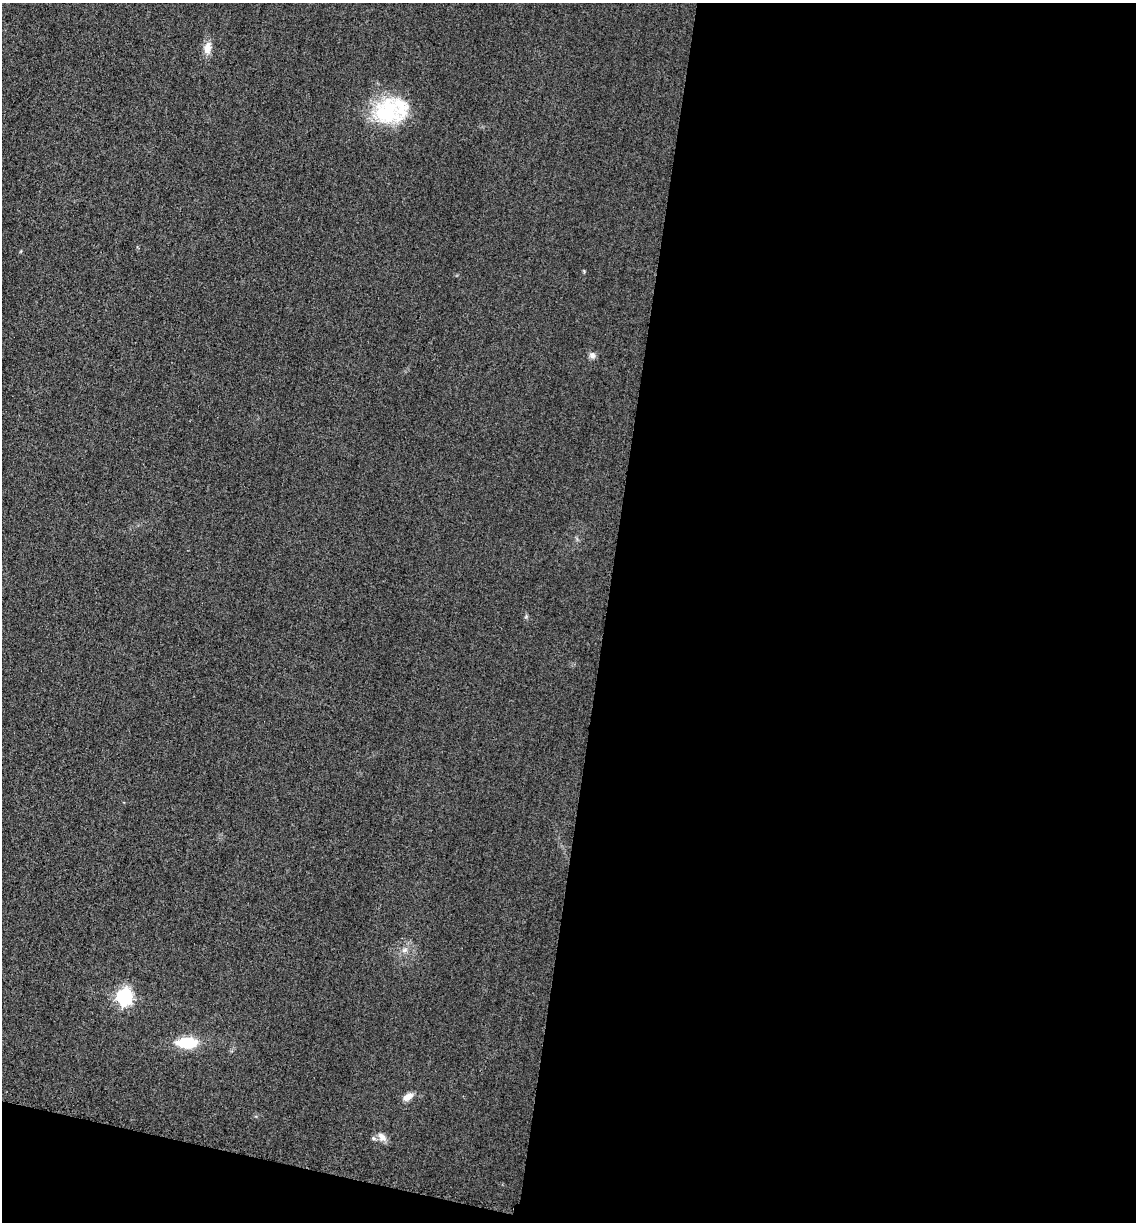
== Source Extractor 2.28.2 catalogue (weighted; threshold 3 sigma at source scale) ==
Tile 16 of 4 x 4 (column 4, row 4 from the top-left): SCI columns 3663-4796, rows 20-1239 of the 4939 x 4919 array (HDU 1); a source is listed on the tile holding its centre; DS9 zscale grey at full resolution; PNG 1138 x 1224 px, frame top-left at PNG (2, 3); no overlay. Shown black and unused: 49% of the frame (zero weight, under 3 of 4 exposures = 3% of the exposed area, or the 3 px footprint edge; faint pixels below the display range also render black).
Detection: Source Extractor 2.28.2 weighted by HDU 2 'WHT'; one run over the whole footprint, this tile lists its part. Background 0.0863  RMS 0.018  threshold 0.0816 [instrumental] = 3 sigma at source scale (4.5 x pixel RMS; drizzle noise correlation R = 1.50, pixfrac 1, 0.05/0.05 arcsec/px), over >= 5 px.
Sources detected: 8; all 8 listed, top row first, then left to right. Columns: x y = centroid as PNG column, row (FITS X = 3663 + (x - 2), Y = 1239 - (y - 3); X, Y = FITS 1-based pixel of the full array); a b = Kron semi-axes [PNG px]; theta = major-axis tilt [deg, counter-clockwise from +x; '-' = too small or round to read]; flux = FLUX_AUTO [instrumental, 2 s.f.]
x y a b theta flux
208 48 16 9 81 17
391 110 45 31 14 130
592 355 8 8 - 7
405 950 9 6 16 7.4
124 997 7 6 - 520
187 1043 26 13 0 57
408 1097 13 7 35 13
382 1137 13 8 -52 13